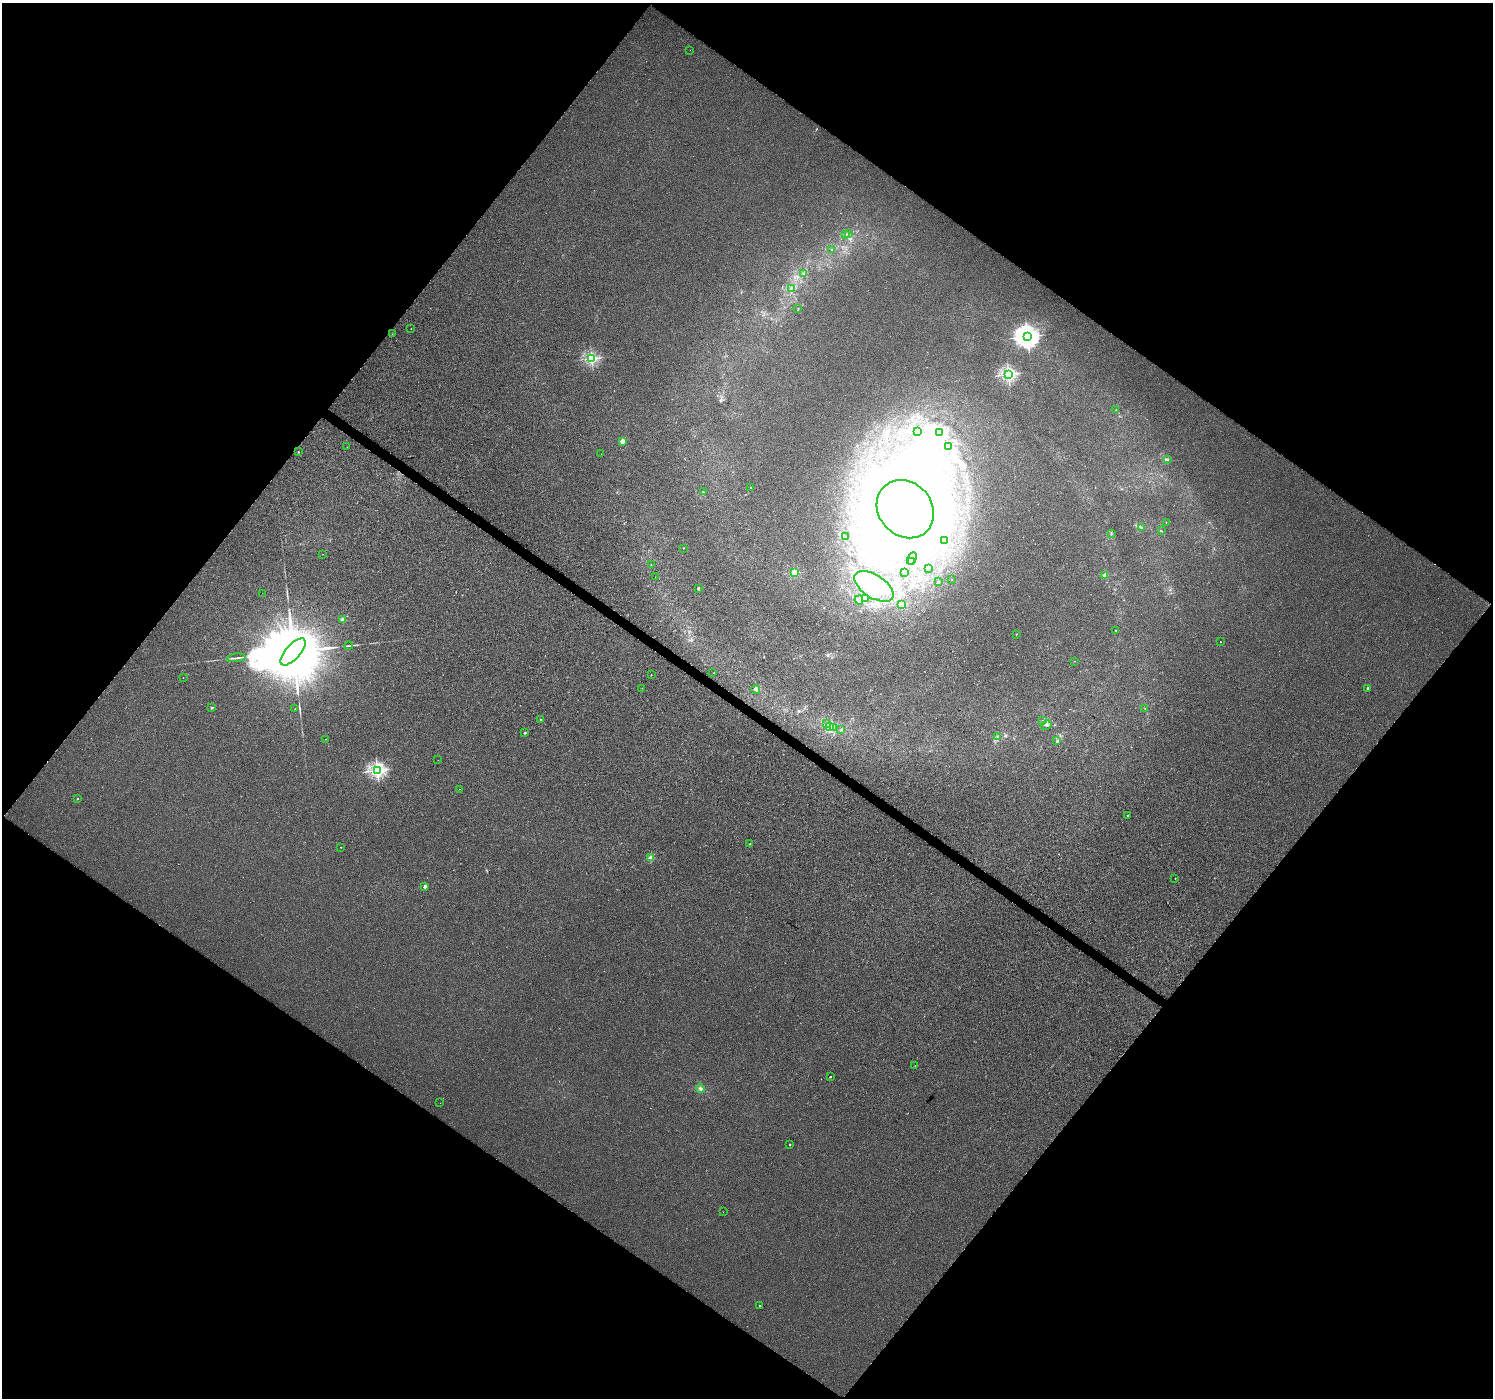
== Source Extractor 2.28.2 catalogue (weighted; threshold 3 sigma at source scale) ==
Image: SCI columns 6-5968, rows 250-5830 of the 5973 x 6013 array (HDU 1 of 3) = the unmasked area's bounding box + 8 px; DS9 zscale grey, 4 x 4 block average (1 PNG px = mean of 4 x 4 image px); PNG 1495 x 1400 px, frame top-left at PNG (2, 3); each listed source drawn as its Kron ellipse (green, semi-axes under 4 px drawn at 4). Shown black and unused: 50% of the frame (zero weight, under 2 of 3 exposures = <1% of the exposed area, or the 3 px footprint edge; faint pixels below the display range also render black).
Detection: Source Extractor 2.28.2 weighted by HDU 2 'WHT'. Background 0.011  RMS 0.01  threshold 0.0457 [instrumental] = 3 sigma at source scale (4.5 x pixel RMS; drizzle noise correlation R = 1.50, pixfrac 1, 0.0396/0.0396 arcsec/px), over >= 5 px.
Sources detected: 109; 1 too faint to see at this stretch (4 x 4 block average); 4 inside a brighter object's white glare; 2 cosmic-ray / hot-pixel residue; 4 long thin detections or spike segments (spike, bleed or trail) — neither listed nor drawn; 3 coinciding with a brighter row at this scale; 2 inside a brighter listed object's ellipse — not listed separately; the other 93 listed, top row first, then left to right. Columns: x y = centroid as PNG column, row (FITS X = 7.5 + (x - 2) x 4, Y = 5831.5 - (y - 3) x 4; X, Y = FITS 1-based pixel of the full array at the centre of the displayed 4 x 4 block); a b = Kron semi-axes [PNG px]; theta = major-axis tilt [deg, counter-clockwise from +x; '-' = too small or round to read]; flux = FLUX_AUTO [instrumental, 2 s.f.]
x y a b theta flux
690 50 2 2 - 3.3
846 234 2 2 - 3.7
848 234 2 2 - 5.4
832 250 2 2 - 4.8
804 273 2 2 - 3.1
791 288 3 2 - 5.5
798 308 2 2 - 2.6
411 329 2 2 - 1.7
392 334 2 2 - 1.5
1027 336 4 4 - 5400
591 358 2 2 - 1100
1008 374 2 2 - 1600
1116 410 2 2 - 4.3
918 431 3 2 - 5.5
939 432 3 2 - 5.5
622 441 2 2 - 130
948 446 3 2 - 9
347 447 2 2 - 1.1
298 452 2 2 - 5.5
601 454 2 2 - 2.2
1167 459 2 2 - 3.4
751 487 2 2 - 2.8
703 492 3 2 - 4.8
905 509 31 26 -49 5000
1166 522 2 2 - 1.7
1141 527 2 2 - 3
1161 531 2 2 - 2.7
1111 534 4 2 - 4.5
846 537 2 2 - 3
944 541 2 2 - 5.2
683 548 2 2 - 2.9
323 554 2 2 - 1.6
912 558 6 2 61 8
912 561 3 2 - 12
651 564 2 2 - 1.3
928 568 2 2 - 1.8
905 572 2 2 - 0.99
794 573 2 2 - 380
1105 575 2 2 - 130
655 577 2 2 - 1.3
951 580 2 2 - 2.4
939 582 2 2 - 1.9
874 586 22 11 -33 200
698 588 2 2 - 25
262 593 2 2 - 3.1
866 599 2 2 - 11
859 600 4 3 - 17
901 604 2 2 - 380
343 619 2 2 - 110
1116 630 2 2 - 2.9
1016 634 2 2 - 6.3
1221 642 2 2 - 4.1
348 646 4 2 - 6.2
293 652 17 7 48 170000
236 658 9 2 7 12
1074 661 2 2 - 1.2
713 673 2 2 - 0.87
651 675 2 2 - 4.3
183 678 2 2 - 1.6
642 688 2 2 - 0.9
1367 688 2 2 - 14
756 689 4 3 - 19
212 707 2 2 - 18
1145 708 2 2 - 2.1
295 709 2 2 - 1.3
541 720 2 2 - 11
1042 721 2 2 - 1.8
826 724 2 2 - 2.5
1046 725 5 3 - 11
829 727 3 2 - 8.1
834 728 2 2 - 2.4
841 730 3 2 - 7.2
525 733 2 2 - 17
997 736 2 2 - 2
326 739 2 2 - 1.3
1057 741 3 3 - 7.7
438 760 2 2 - 0.83
377 770 2 2 - 1800
459 789 2 2 - 1
77 799 2 2 - 5.1
1127 815 2 2 - 6.8
750 844 2 2 - 10
341 847 2 2 - 3.7
650 858 2 2 - 180
1175 878 2 2 - 2.3
425 886 2 2 - 62
915 1065 2 2 - 1.1
830 1077 2 2 - 8.5
700 1088 4 3 - 12
440 1103 2 2 - 0.69
790 1144 2 2 - 6
723 1212 2 2 - 1
759 1305 2 2 - 4.7
Diffuse or blended objects may show on this block-average render without a row.